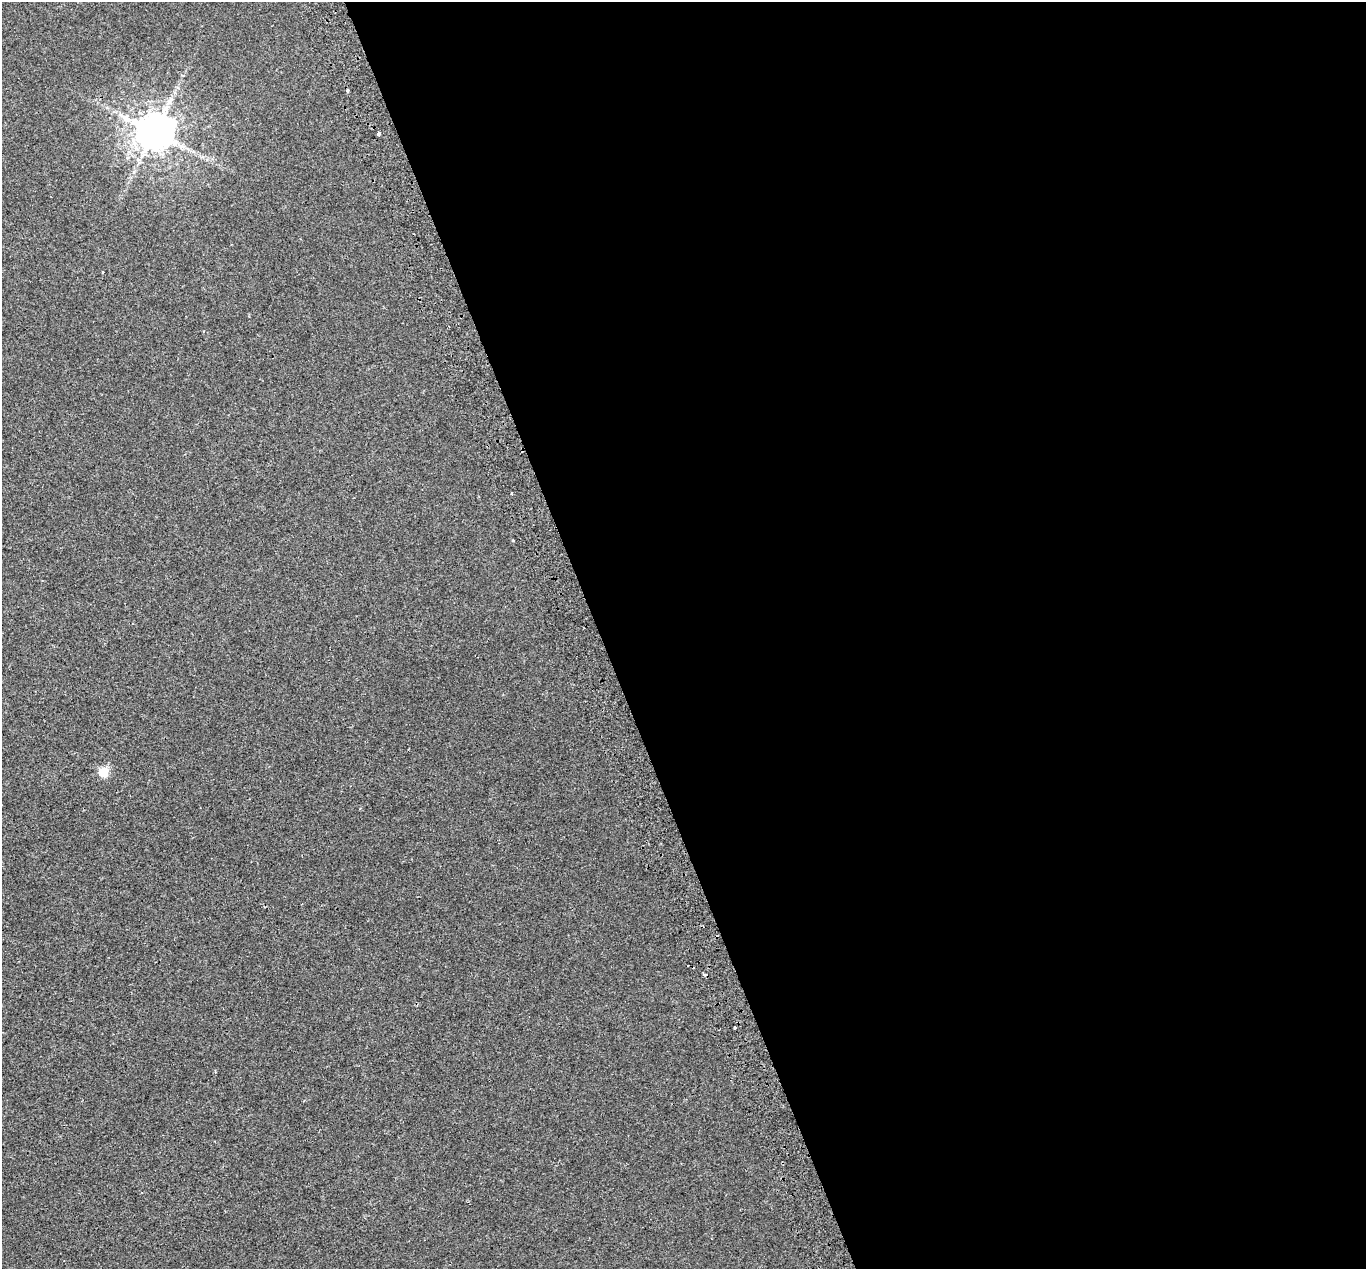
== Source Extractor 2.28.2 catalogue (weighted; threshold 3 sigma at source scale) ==
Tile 8 of 4 x 4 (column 4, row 2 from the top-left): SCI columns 4153-5516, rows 2680-3946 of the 5607 x 5418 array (HDU 1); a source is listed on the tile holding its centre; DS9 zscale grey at full resolution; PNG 1368 x 1271 px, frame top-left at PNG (2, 2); no overlay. Shown black and unused: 56% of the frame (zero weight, under 2 of 3 exposures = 5% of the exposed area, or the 3 px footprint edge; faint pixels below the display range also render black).
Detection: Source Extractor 2.28.2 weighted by HDU 2 'WHT'; one run over the whole footprint, this tile lists its part. Background 0.00107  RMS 0.0036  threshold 0.0161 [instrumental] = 3 sigma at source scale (4.5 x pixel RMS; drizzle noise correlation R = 1.50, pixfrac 1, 0.0396/0.0396 arcsec/px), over >= 5 px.
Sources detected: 8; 2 cosmic-ray / hot-pixel residue — not listed; the other 6 listed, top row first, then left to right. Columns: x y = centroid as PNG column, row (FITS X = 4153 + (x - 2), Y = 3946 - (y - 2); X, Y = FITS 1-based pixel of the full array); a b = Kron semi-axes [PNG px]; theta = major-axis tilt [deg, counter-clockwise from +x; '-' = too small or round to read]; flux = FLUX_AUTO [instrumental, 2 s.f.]
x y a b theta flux
154 132 11 10 - 1100
379 133 4 3 - 5.3
102 272 3 2 - 0.32
513 540 3 2 - 0.45
103 772 6 5 - 17
734 1027 3 3 - 1.9